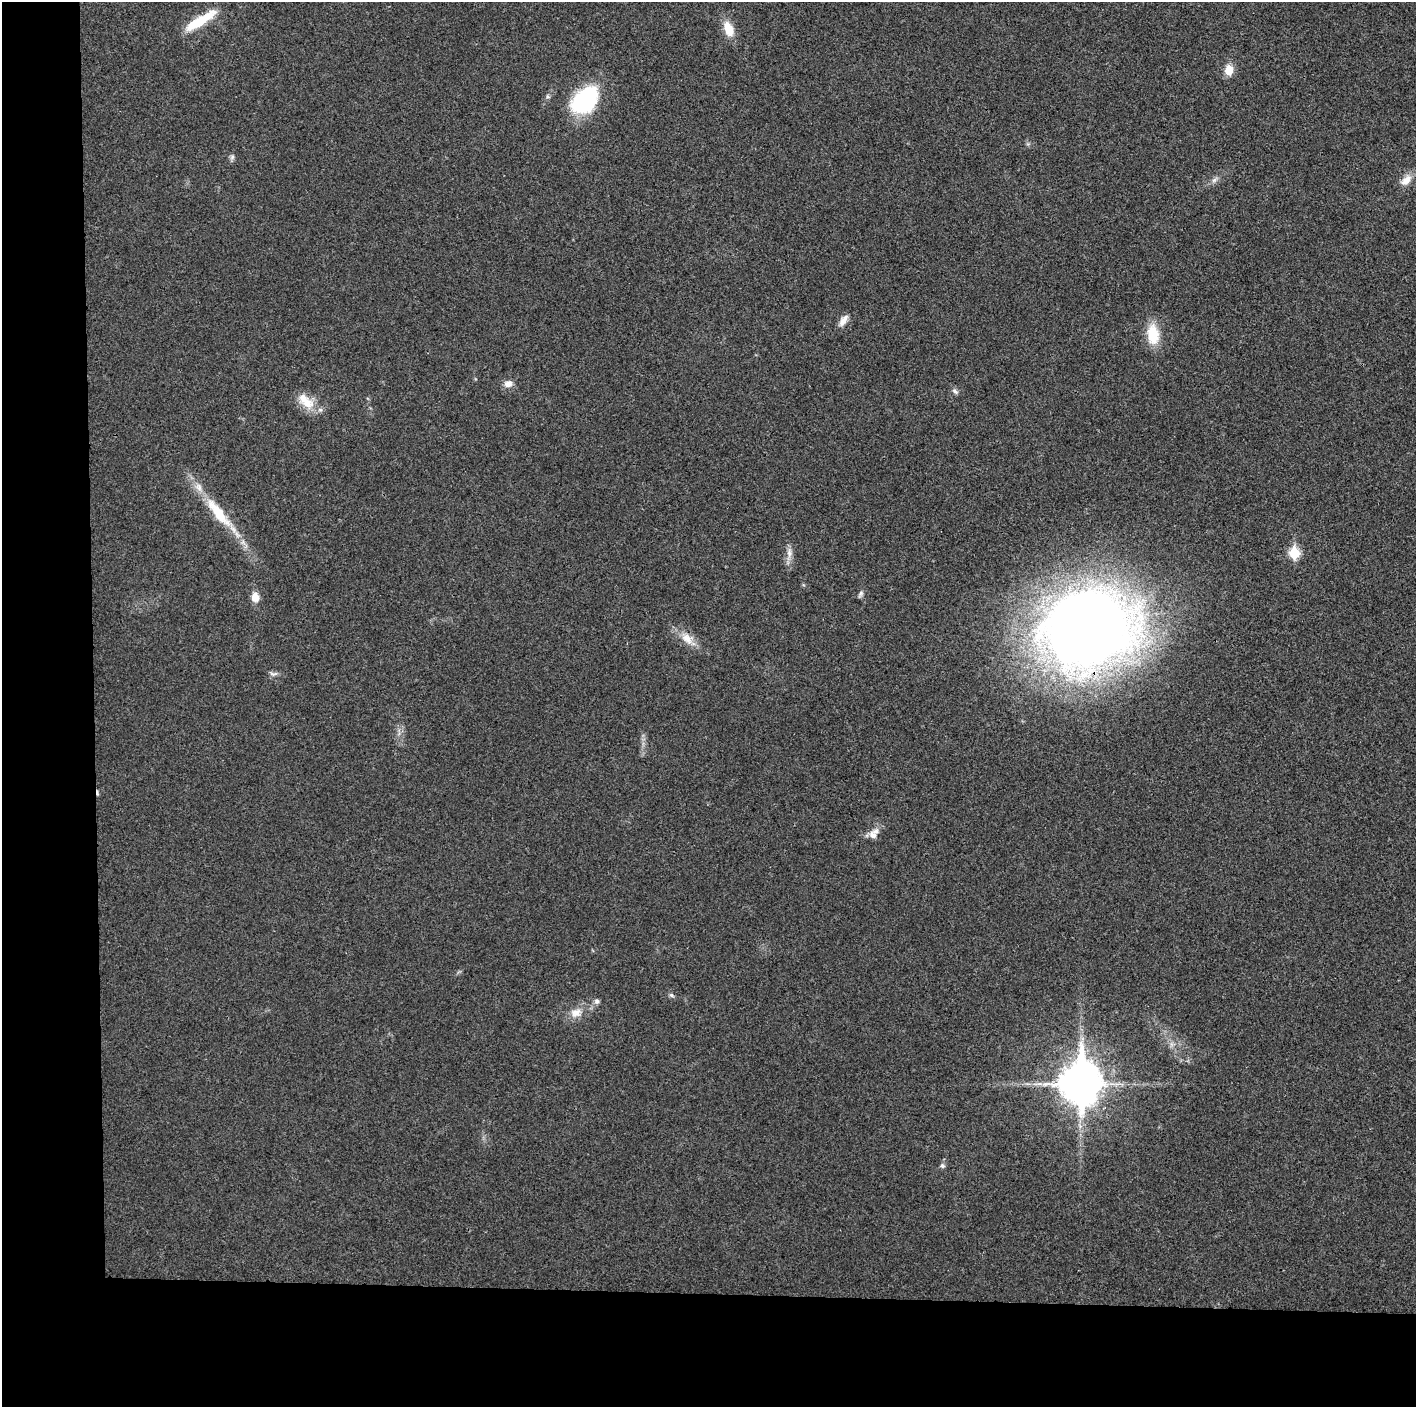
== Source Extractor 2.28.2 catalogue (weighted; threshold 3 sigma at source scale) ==
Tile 7 of 3 x 3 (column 1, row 3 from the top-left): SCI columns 1-1414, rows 19-1423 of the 4249 x 4237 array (HDU 1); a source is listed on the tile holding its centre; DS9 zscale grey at full resolution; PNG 1418 x 1409 px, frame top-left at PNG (2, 2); no overlay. Shown black and unused: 14% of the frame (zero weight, under 3 of 4 exposures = <1% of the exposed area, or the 3 px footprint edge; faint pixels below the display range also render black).
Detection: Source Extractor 2.28.2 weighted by HDU 2 'WHT'; one run over the whole footprint, this tile lists its part. Background 0.0197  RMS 0.0056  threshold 0.025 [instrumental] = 3 sigma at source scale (4.5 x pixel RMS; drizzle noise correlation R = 1.50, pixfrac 1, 0.05/0.05 arcsec/px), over >= 5 px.
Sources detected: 29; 1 cosmic-ray / hot-pixel residue — not listed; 1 inside a brighter listed object's ellipse — not listed separately; the other 27 listed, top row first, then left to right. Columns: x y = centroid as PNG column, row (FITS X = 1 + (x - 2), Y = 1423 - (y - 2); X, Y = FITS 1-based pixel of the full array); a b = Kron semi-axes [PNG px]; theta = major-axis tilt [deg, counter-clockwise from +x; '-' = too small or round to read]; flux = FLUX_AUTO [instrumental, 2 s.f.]
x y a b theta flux
200 20 44 10 32 17
728 29 19 10 -68 9.6
1229 70 10 8 81 8.2
548 97 6 4 -18 0.84
585 100 32 21 46 54
232 157 7 6 - 1.3
1214 180 9 5 36 1.8
1406 180 18 10 44 5.2
843 320 16 7 56 3.7
1153 334 21 13 -84 17
508 384 10 8 9 3.7
955 391 9 6 -44 1.6
306 401 27 14 -43 11
218 513 51 13 -52 25
789 553 14 7 87 3.7
1294 553 7 6 - 31
860 594 10 5 59 1.4
255 597 11 8 -81 5.3
1088 629 82 66 15 750
687 638 20 12 -40 7.7
273 674 12 5 3 1.7
876 831 10 8 28 3.1
671 995 8 5 -28 1.1
597 1001 7 7 - 1.6
576 1013 16 12 15 6.3
1080 1084 15 12 88 1600
942 1166 6 6 - 1.3
Overlapping masked pixels (flux is a lower limit): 1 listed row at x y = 1088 629